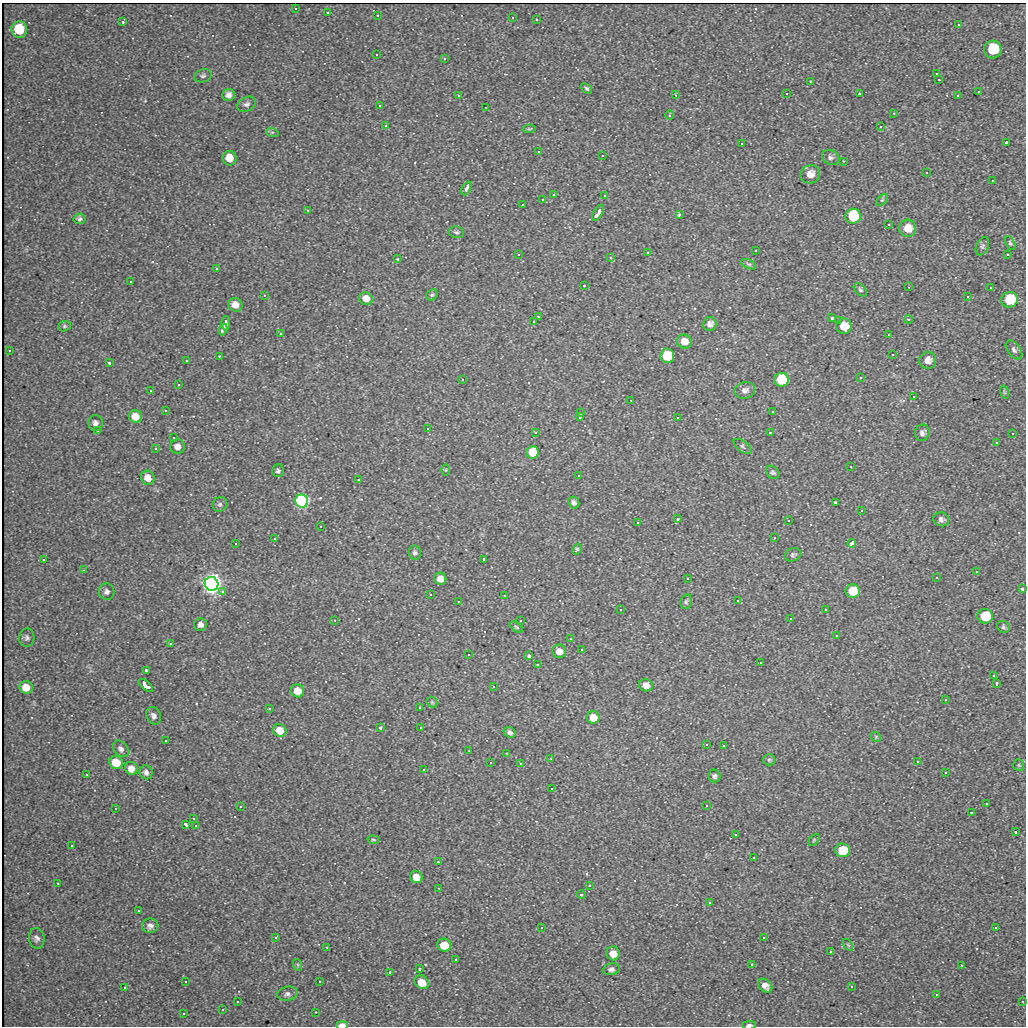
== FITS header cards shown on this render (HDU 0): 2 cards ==
NAXIS1  =                 1024
NAXIS2  =                 1024

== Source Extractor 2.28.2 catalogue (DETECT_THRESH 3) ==
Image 1024 x 1024 px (HDU 0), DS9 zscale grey, 1 PNG px = 1 image px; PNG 1028 x 1028 px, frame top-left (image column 1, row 1024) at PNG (2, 3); each listed source drawn as its Kron ellipse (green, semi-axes under 4 px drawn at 4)
Background 37.8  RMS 7.6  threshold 22.8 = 3 sigma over >= 5 px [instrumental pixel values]
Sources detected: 281; all 281 listed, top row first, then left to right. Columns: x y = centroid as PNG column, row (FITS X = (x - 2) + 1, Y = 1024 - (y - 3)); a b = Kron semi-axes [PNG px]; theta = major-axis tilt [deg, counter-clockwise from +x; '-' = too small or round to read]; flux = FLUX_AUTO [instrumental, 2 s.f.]
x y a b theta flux
296 8 3 2 - 6.2e+02
328 13 4 3 - 4.3e+03
378 15 3 2 - 6.6e+02
513 17 3 3 - 4.0e+03
536 19 3 2 - 4.6e+02
123 22 3 3 - 6.6e+02
959 24 2 2 - 5.0e+02
19 30 8 8 - 1.4e+04
993 50 9 8 - 1.6e+04
377 54 3 2 - 7.2e+02
445 58 3 3 - 4.2e+03
937 73 4 3 - 5.3e+02
203 76 9 6 17 1.2e+03
939 80 3 2 - 2.9e+02
810 81 2 2 - 3.2e+02
586 88 6 4 -40 9.8e+02
979 91 3 2 - 6.0e+02
787 93 3 3 - 4.6e+03
859 94 3 3 - 4.1e+02
228 95 6 6 - 2.3e+03
459 95 3 3 - 5.1e+02
676 95 3 2 - 3.7e+02
958 95 3 2 - 3.6e+02
246 104 10 7 25 1.8e+03
380 105 3 3 - 4.5e+02
486 107 3 2 - 3.0e+02
894 113 2 2 - 3.8e+02
669 115 5 3 - 6.2e+02
386 125 3 3 - 2.5e+03
881 126 3 3 - 1.1e+03
529 129 6 4 3 6.3e+02
272 132 6 4 -17 7.1e+02
1006 142 3 2 - 8.3e+02
742 143 3 3 - 1.2e+03
539 151 2 2 - 3.7e+02
603 155 3 3 - 3.5e+03
831 157 9 7 -26 1.5e+03
229 158 7 7 - 6.8e+03
844 161 3 3 - 4.0e+02
927 172 3 2 - 8.7e+02
810 174 10 9 - 4.7e+03
993 180 3 2 - 7.2e+02
466 188 7 3 65 1.8e+03
554 194 3 2 - 8.7e+02
605 195 3 3 - 1.5e+03
543 200 3 3 - 1.5e+03
882 200 7 4 44 8.5e+02
523 204 3 3 - 5.6e+03
307 210 4 2 - 4.0e+02
598 213 9 3 59 3.5e+03
679 214 3 3 - 1.4e+03
853 216 8 7 - 3.2e+04
80 219 6 5 - 1.1e+03
889 224 2 2 - 4.0e+02
908 228 9 8 - 6.7e+03
456 232 8 6 -8 1.1e+03
1010 243 7 4 -65 7.1e+02
982 246 9 6 68 1.2e+03
756 250 3 2 - 7.1e+02
648 252 3 3 - 6.5e+03
519 254 3 3 - 1.1e+03
1008 254 3 3 - 3.8e+03
611 257 3 3 - 3.5e+03
397 259 4 3 - 4.0e+02
748 264 8 4 -26 8.4e+02
217 268 3 2 - 5.1e+02
131 281 3 3 - 4.5e+03
584 285 3 2 - 4.4e+02
909 287 3 2 - 3.1e+02
991 287 3 3 - 1.7e+03
860 290 8 5 -45 1.0e+03
264 295 4 3 - 3.5e+02
432 295 6 5 - 7.6e+02
968 296 3 3 - 1.3e+03
366 299 7 6 - 4.6e+03
1009 300 8 7 - 1.9e+04
235 305 7 6 - 4.7e+03
538 316 3 2 - 5.0e+02
832 318 3 3 - 1.6e+03
908 319 4 3 - 6.0e+02
839 320 3 3 - 7.7e+02
534 321 3 3 - 1.7e+03
226 323 7 3 87 2.9e+03
710 324 7 6 - 2.7e+03
64 326 6 5 - 8.1e+02
844 326 8 7 - 8.7e+03
223 329 6 3 66 2.6e+03
280 333 3 3 - 8.6e+02
889 334 3 3 - 1.3e+03
684 342 7 7 - 6.0e+03
9 350 3 2 - 3.4e+02
1014 350 11 6 -52 1.6e+03
893 354 3 3 - 6.4e+03
219 356 3 3 - 3.6e+02
667 356 7 6 - 3.4e+04
187 360 3 3 - 1.2e+03
928 360 8 8 - 3.8e+03
109 363 3 3 - 7.5e+02
861 377 3 3 - 5.9e+02
463 379 3 3 - 2.1e+03
781 380 7 7 - 3.4e+04
179 384 3 3 - 1.0e+03
151 390 3 3 - 1.1e+03
745 390 10 8 19 2.5e+03
1004 392 7 4 -72 6.3e+02
914 396 4 3 - 5.0e+02
631 400 2 2 - 2.6e+02
166 410 3 3 - 1.1e+03
773 411 3 3 - 1.1e+03
581 412 4 4 - 7.1e+02
135 417 7 6 - 6.3e+03
580 417 3 3 - 8.4e+02
678 417 2 2 - 3.9e+02
95 423 8 7 - 2.0e+03
428 428 3 3 - 2.9e+03
98 430 4 4 - 7.5e+02
536 432 3 3 - 8.7e+03
771 433 4 3 - 2.0e+03
922 433 8 7 - 1.9e+03
1013 433 3 2 - 7.6e+02
174 437 3 3 - 2.8e+03
997 442 3 3 - 4.9e+02
743 446 10 5 -37 1.1e+03
178 447 7 7 - 3.6e+03
156 448 3 3 - 1.6e+03
532 452 6 6 - 1.5e+04
851 466 3 2 - 4.3e+02
446 470 6 4 90 5.5e+02
278 471 6 6 - 1.1e+03
773 472 7 5 -44 9.0e+02
579 475 3 3 - 1.6e+03
148 478 7 6 - 5.3e+03
359 479 2 2 - 4.3e+02
302 501 6 6 - 3.1e+05
835 502 3 3 - 1.2e+03
574 503 6 5 - 1.3e+03
220 504 8 7 - 1.2e+03
862 510 2 2 - 4.5e+02
678 519 3 3 - 1.3e+03
941 519 8 7 - 1.8e+03
789 520 3 2 - 6.0e+02
638 522 3 3 - 3.9e+03
321 526 3 2 - 3.2e+02
775 537 3 3 - 1.3e+03
275 538 3 3 - 4.3e+02
236 543 2 2 - 4.4e+02
852 543 4 3 - 1.8e+03
577 549 6 4 63 7.7e+02
415 553 7 6 - 1.2e+03
793 555 8 6 25 1.1e+03
43 559 3 2 - 5.7e+02
484 559 4 3 - 1.1e+03
84 570 3 2 - 3.4e+02
977 571 3 2 - 5.2e+02
937 577 3 3 - 4.2e+03
688 578 3 2 - 8.3e+02
440 579 6 6 - 4.8e+03
211 584 7 6 - 1.4e+06
1022 588 3 3 - 1.7e+03
223 591 3 3 - 9.5e+03
853 591 7 6 - 2.3e+04
107 592 8 7 - 1.6e+03
431 594 3 3 - 3.9e+03
505 595 3 2 - 3.4e+02
738 600 3 3 - 1.3e+03
459 601 3 2 - 1.0e+03
686 602 7 5 76 1.1e+03
621 609 3 3 - 1.7e+03
826 609 3 3 - 1.6e+03
985 616 8 7 - 2.0e+04
791 618 3 3 - 4.8e+02
335 620 2 2 - 2.8e+02
521 620 3 3 - 2.0e+03
200 624 6 6 - 2.1e+03
516 627 7 3 -36 6.9e+02
1003 627 7 5 -31 1.1e+03
836 635 2 2 - 4.3e+02
27 638 9 7 85 1.5e+03
571 638 3 3 - 1.6e+03
171 644 3 3 - 1.2e+03
582 649 3 3 - 2.3e+03
559 651 7 7 - 4.6e+03
469 654 3 3 - 1.9e+03
529 656 3 3 - 3.1e+03
761 662 3 3 - 1.7e+03
538 664 3 2 - 9.7e+02
146 670 3 3 - 2.0e+03
994 676 3 3 - 8.2e+02
997 683 4 3 - 7.3e+02
646 685 7 6 - 3.5e+03
146 686 9 4 -41 4.4e+03
493 686 3 3 - 1.0e+03
26 687 6 6 - 5.6e+03
297 691 7 6 - 7.6e+03
946 699 3 3 - 3.2e+03
432 702 6 5 - 7.4e+02
420 707 3 3 - 2.9e+03
270 708 3 3 - 9.5e+02
154 716 9 7 -66 2.0e+03
593 717 6 6 - 7.9e+03
380 727 3 3 - 1.2e+03
421 727 3 3 - 2.1e+03
280 730 7 6 - 8.4e+03
510 732 6 5 - 1.5e+03
876 737 5 4 - 6.1e+02
166 740 3 3 - 1.1e+04
707 744 3 3 - 4.4e+02
723 745 3 2 - 5.4e+02
121 749 9 6 -51 1.8e+03
469 750 2 2 - 3.1e+02
507 753 3 2 - 3.1e+02
551 758 3 2 - 3.5e+02
769 760 6 5 - 9.5e+02
918 761 3 2 - 9.0e+02
116 762 7 6 - 1.1e+04
491 762 4 2 - 3.5e+02
521 763 3 3 - 1.2e+03
1019 765 6 5 - 7.4e+02
131 768 7 6 - 3.8e+03
424 769 3 2 - 6.5e+02
146 772 7 6 - 1.7e+03
946 772 3 2 - 6.4e+02
87 774 2 2 - 4.1e+02
714 776 6 6 - 1.5e+03
552 789 3 3 - 2.9e+03
987 803 3 2 - 4.4e+02
707 805 3 2 - 5.1e+02
241 806 3 2 - 9.3e+02
116 808 2 2 - 2.7e+02
971 812 3 2 - 5.7e+02
194 818 4 4 - 4.3e+02
186 824 4 3 - 2.9e+03
196 825 3 3 - 1.3e+03
1015 832 3 2 - 6.8e+02
736 834 3 3 - 9.6e+03
373 840 6 3 -9 5.2e+02
814 840 7 4 46 6.8e+02
72 845 3 3 - 1.8e+03
842 850 7 7 - 2.1e+04
754 858 4 3 - 5.7e+03
438 862 4 4 - 4.1e+02
416 877 6 6 - 5.7e+03
58 883 2 2 - 4.3e+02
590 885 3 3 - 5.1e+02
438 888 3 2 - 2.8e+02
581 895 4 4 - 6.7e+02
710 902 3 3 - 1.3e+03
139 910 3 3 - 1.5e+03
150 926 8 7 - 2.2e+03
542 927 2 2 - 5.7e+02
996 927 3 3 - 1.5e+03
276 937 3 3 - 5.5e+03
764 937 3 3 - 1.9e+03
37 938 10 7 -81 2.0e+03
444 945 7 6 - 1.3e+04
848 945 6 4 -56 6.6e+02
327 947 2 2 - 3.8e+02
831 951 3 2 - 7.1e+02
613 953 7 7 - 5.2e+03
456 959 3 3 - 6.3e+02
752 964 3 3 - 1.4e+03
298 965 6 4 -72 6.5e+02
962 965 3 3 - 4.6e+02
420 969 3 3 - 1.8e+03
611 969 8 6 11 1.8e+03
390 972 3 2 - 8.5e+02
186 981 3 3 - 1.1e+03
320 981 3 3 - 3.6e+03
421 982 8 6 -40 6.1e+03
765 986 8 6 -42 2.8e+03
852 986 3 3 - 5.2e+02
125 987 3 3 - 1.5e+03
287 994 10 7 11 1.9e+03
937 994 3 3 - 3.1e+03
238 1001 3 3 - 4.6e+03
1023 1001 3 2 - 4.3e+02
223 1009 3 2 - 7.3e+02
316 1012 3 2 - 2.9e+02
184 1013 3 3 - 3.9e+03
342 1025 6 3 0 7.3e+03
749 1025 7 3 2 1.3e+03
At the frame edge (FLAGS 8, measured only in part): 2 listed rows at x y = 342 1025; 749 1025